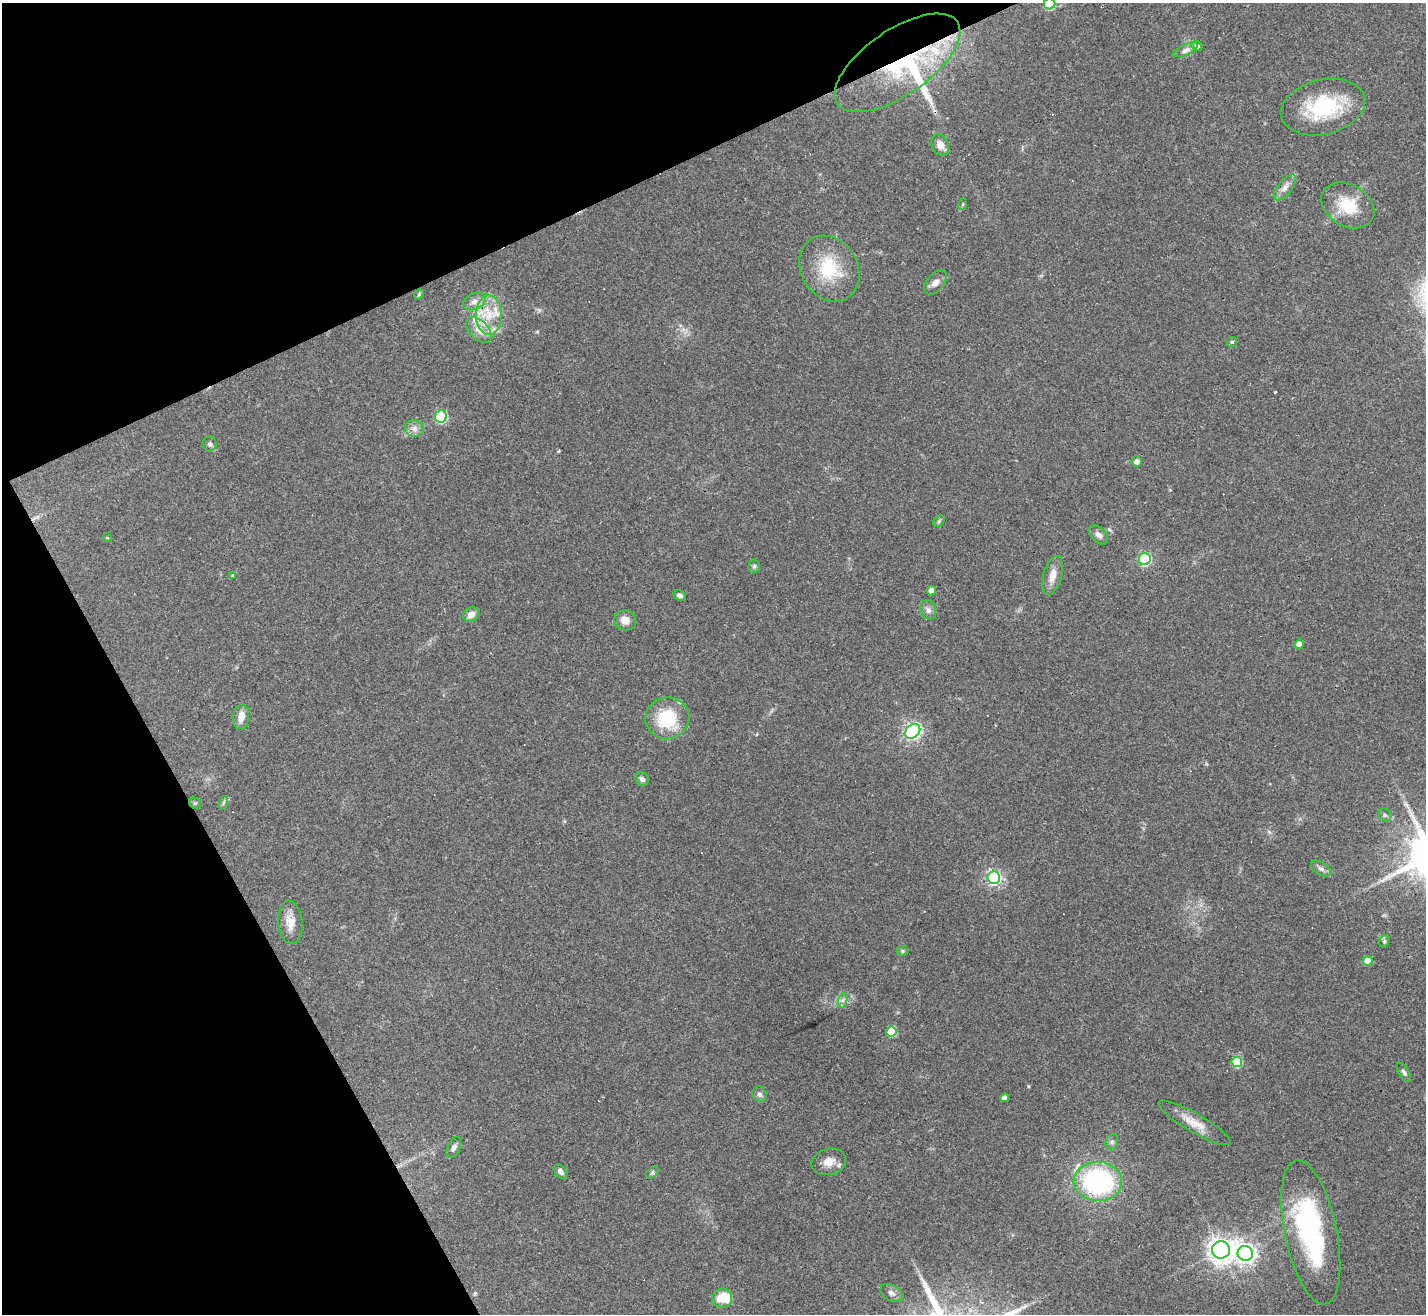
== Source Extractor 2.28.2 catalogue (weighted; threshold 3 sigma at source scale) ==
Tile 5 of 4 x 4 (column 1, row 2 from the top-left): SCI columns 1-1424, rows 2911-4222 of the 5697 x 5686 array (HDU 1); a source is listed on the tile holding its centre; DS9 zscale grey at full resolution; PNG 1428 x 1316 px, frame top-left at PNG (2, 3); each listed source drawn as its Kron ellipse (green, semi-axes under 4 px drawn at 4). Shown black and unused: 24% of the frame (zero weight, under 3 of 4 exposures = <1% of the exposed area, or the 3 px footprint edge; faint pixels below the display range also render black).
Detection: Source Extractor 2.28.2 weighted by HDU 2 'WHT'; one run over the whole footprint, this tile lists its part. Background 0.103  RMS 0.0059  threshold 0.0266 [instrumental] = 3 sigma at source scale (4.5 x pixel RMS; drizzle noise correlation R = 1.50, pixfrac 1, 0.05/0.05 arcsec/px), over >= 5 px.
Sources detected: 75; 4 inside a brighter object's white glare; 1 cosmic-ray / hot-pixel residue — neither listed nor drawn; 6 inside a brighter listed object's ellipse — not listed separately; the other 64 listed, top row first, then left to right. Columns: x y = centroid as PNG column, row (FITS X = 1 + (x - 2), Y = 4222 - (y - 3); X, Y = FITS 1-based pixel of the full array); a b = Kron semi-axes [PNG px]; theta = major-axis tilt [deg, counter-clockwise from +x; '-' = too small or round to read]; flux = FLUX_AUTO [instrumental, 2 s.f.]
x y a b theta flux
1050 4 6 5 - 35
1197 46 5 5 - 3.8
1185 50 13 5 25 2.9
897 63 73 32 34 80
1323 107 43 27 13 44
940 145 11 8 -67 4.2
1285 187 15 7 51 3.6
963 204 6 3 71 0.67
1348 205 28 21 -30 20
829 268 35 28 -57 29
935 283 14 8 49 3.8
419 294 5 4 - 0.74
474 301 12 8 26 3.9
489 315 20 13 -89 15
479 330 15 9 -46 5.8
1232 342 5 5 - 0.96
441 417 6 6 - 70
414 428 9 8 - 3.1
210 444 7 7 - 1.7
1136 462 5 5 - 1.9
939 521 6 5 - 0.94
1099 535 11 7 -45 2.9
107 538 4 3 - 0.55
1145 559 6 6 - 70
754 566 6 5 - 1.2
233 575 4 3 - 0.57
1053 575 20 9 74 6.3
931 591 5 4 - 5.9
680 595 7 5 -21 2
928 610 10 7 -70 2.5
471 614 8 7 - 4.9
625 620 11 10 - 5.4
1299 644 5 4 - 5.3
241 717 12 8 83 5.1
667 718 22 20 11 29
913 731 8 6 43 190
642 779 7 6 - 2.1
195 803 6 5 - 0.93
223 803 7 4 71 1.1
1385 815 7 5 -33 1.3
1321 869 11 6 -31 2.2
994 878 6 6 - 140
290 922 22 12 -85 7.5
1384 941 6 5 - 0.97
903 951 6 5 - 0.92
1368 961 5 5 - 8.1
843 1000 7 4 71 1.5
891 1031 5 5 - 27
1237 1062 5 5 - 30
1404 1072 10 5 -58 1.6
760 1094 8 7 - 1.8
1005 1098 4 4 - 2.9
1194 1123 41 9 -30 9.8
1112 1142 8 6 67 1.4
454 1147 11 6 65 2.2
829 1162 17 13 15 6.7
560 1172 8 5 -48 2.2
652 1172 7 4 45 1.2
1098 1181 24 19 -3 90
1311 1232 73 26 -78 88
1221 1250 9 8 - 480
1245 1253 8 7 - 350
891 1293 12 7 -30 2.7
722 1298 10 9 - 11
Overlapping masked pixels (flux is a lower limit): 1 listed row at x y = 897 63
Isophote crosses this tile's border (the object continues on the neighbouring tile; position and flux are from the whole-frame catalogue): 1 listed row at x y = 1050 4